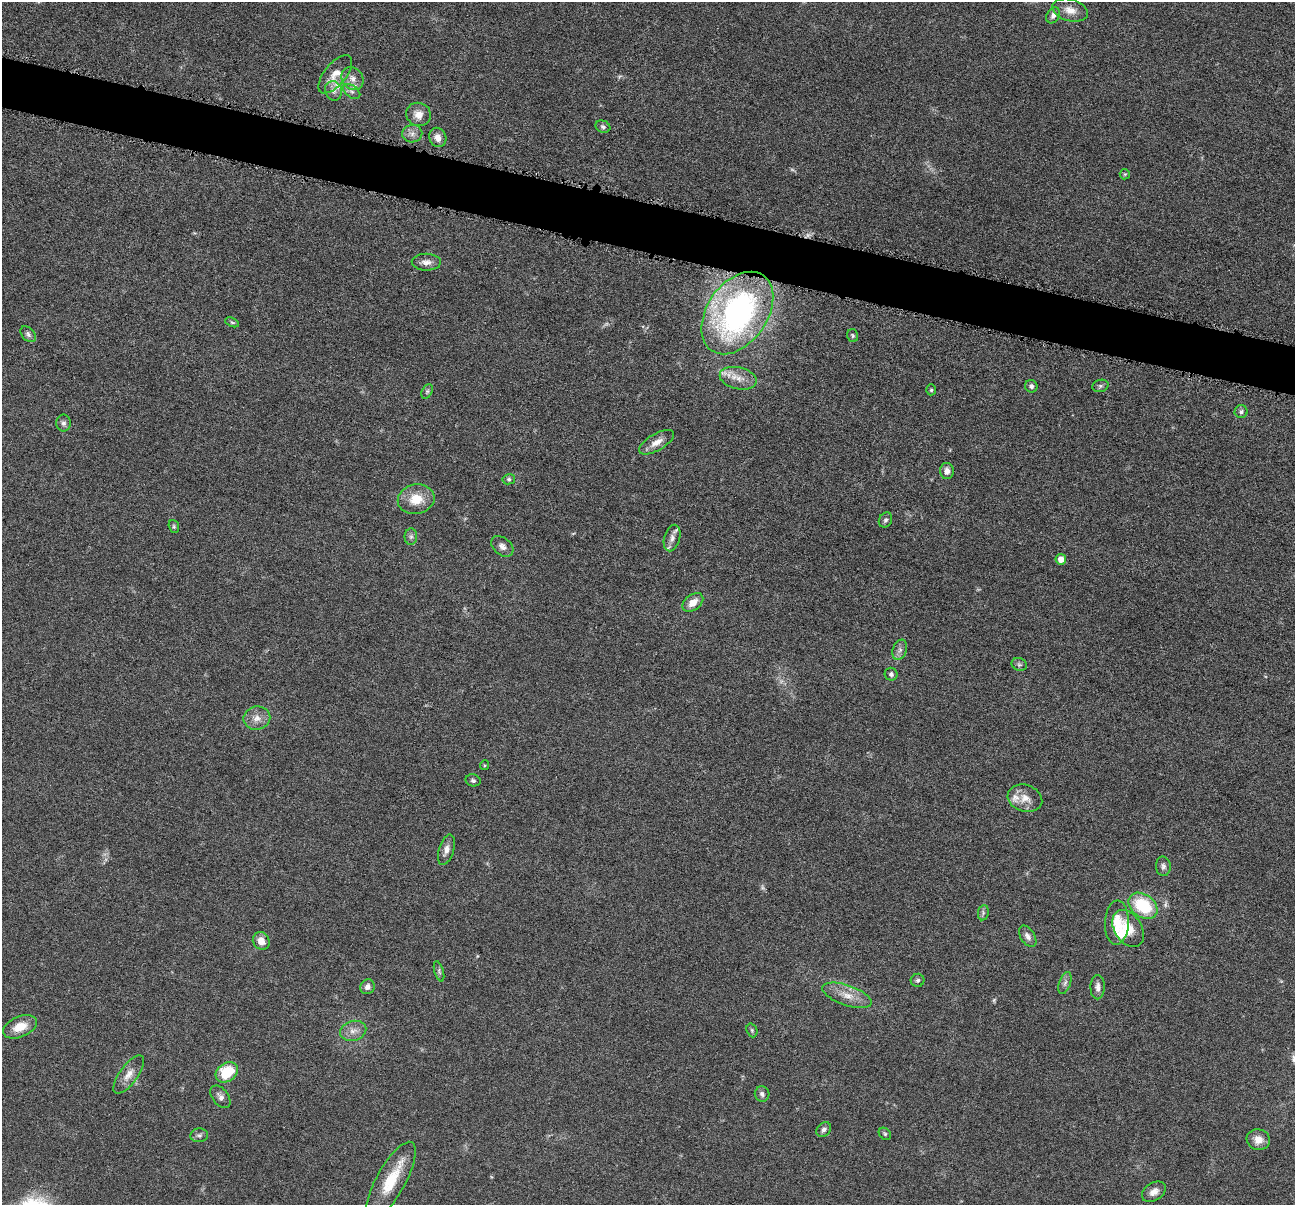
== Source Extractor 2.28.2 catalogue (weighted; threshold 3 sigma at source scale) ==
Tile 11 of 4 x 4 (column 3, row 3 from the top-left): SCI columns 2590-3882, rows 1457-2659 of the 5180 x 5196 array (HDU 1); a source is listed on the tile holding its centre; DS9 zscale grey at full resolution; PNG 1297 x 1207 px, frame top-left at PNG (2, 2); each listed source drawn as its Kron ellipse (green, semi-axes under 4 px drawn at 4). Shown black and unused: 4% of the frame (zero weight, under 4 of 8 exposures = <1% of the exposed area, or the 3 px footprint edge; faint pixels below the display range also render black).
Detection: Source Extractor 2.28.2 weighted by HDU 2 'WHT'; one run over the whole footprint, this tile lists its part. Background 0.0365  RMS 0.0033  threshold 0.0134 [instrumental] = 3 sigma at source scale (4.09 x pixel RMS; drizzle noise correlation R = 1.36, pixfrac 0.8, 0.05/0.05 arcsec/px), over >= 5 px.
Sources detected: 75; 4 too faint to see at this stretch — neither listed nor drawn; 3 inside a brighter listed object's ellipse — not listed separately; the other 68 listed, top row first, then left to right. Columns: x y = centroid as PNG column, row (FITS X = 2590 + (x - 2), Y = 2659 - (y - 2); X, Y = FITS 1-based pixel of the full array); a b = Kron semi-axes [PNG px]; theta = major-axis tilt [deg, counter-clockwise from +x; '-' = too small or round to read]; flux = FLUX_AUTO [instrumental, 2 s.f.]
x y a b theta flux
1070 10 18 11 -16 3.3
1053 15 8 6 59 1.4
335 74 23 11 51 4.1
352 78 12 10 -50 2.5
333 91 10 8 -72 1.5
352 91 10 6 -36 1.2
419 114 13 11 -25 3
603 127 7 5 -22 0.87
412 134 10 9 - 1.7
438 137 10 8 -69 2.4
1125 174 5 5 - 0.39
426 262 14 8 -1 2
737 313 46 30 55 89
232 322 7 4 -23 0.47
28 334 9 6 -48 0.93
853 335 6 5 - 0.49
738 378 19 11 -13 4
1031 386 6 6 - 0.85
1100 386 8 6 15 0.7
931 390 5 4 - 0.45
427 391 8 5 63 0.6
1241 412 6 6 - 0.82
63 423 8 7 - 1
656 442 19 8 30 2.8
947 471 8 7 - 1.6
509 479 6 5 - 0.61
416 499 18 14 10 6.5
885 520 8 6 60 0.78
174 526 6 5 - 0.5
411 537 8 6 89 0.88
672 538 13 8 75 1.9
502 546 12 8 -40 1.7
1061 559 5 5 - 2.9
693 602 11 7 38 3.3
900 650 10 7 69 1.2
1019 664 8 6 -23 0.67
891 674 6 6 - 0.89
257 718 13 11 10 2.8
484 765 5 4 - 0.36
473 780 7 6 - 0.72
1025 798 17 13 -17 3.6
446 850 16 7 73 1.9
1163 866 10 7 -87 1.1
1143 906 16 11 -36 16
983 913 8 5 81 0.71
1117 923 22 12 88 6.3
1128 929 20 13 -58 5.6
1028 936 12 7 -57 1.5
261 941 9 8 - 2.8
439 971 10 4 -73 0.72
918 980 7 6 - 0.73
1065 983 11 5 71 1.1
367 987 7 7 - 1.5
1098 987 12 7 89 1.5
847 995 26 10 -19 4.6
20 1027 18 10 23 4.7
752 1030 7 5 -70 0.5
353 1031 13 10 15 2.4
227 1072 12 9 36 11
129 1074 22 9 54 3.1
762 1094 7 7 - 1
220 1097 13 8 -53 1.4
824 1129 8 6 49 0.97
885 1134 7 5 -45 0.54
199 1135 9 7 6 0.83
1258 1140 12 10 -18 3.1
391 1181 44 14 61 11
1154 1192 13 9 34 2.1